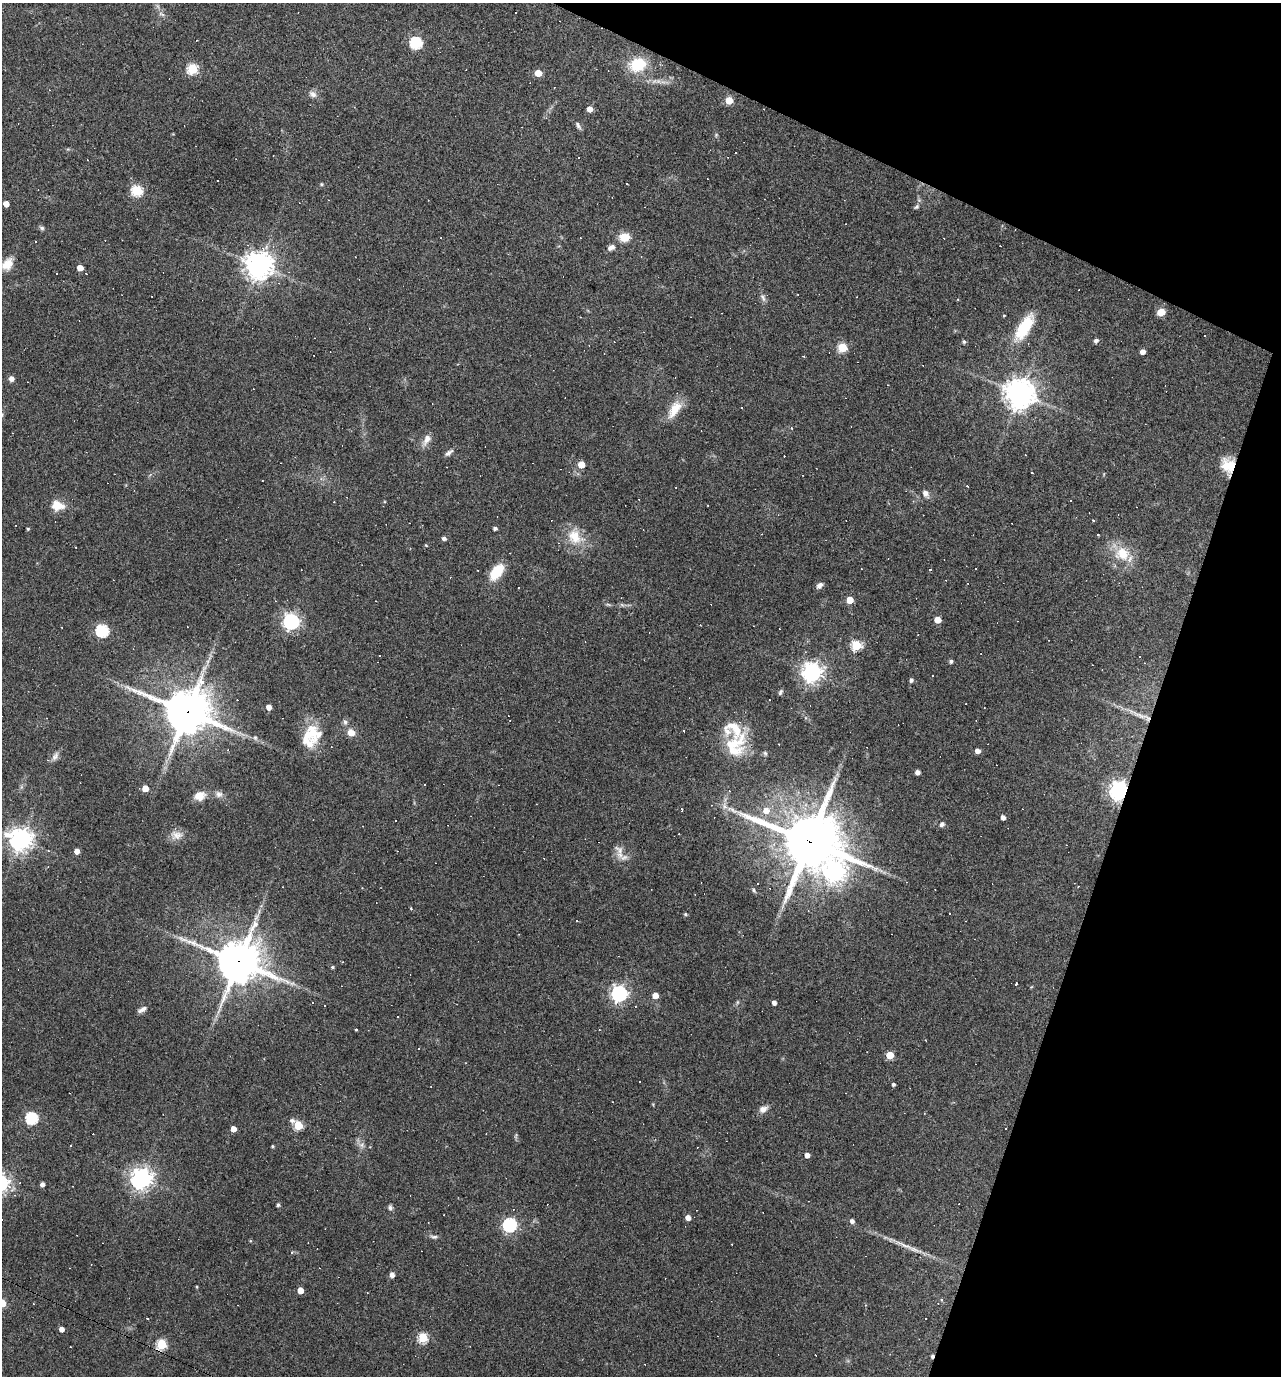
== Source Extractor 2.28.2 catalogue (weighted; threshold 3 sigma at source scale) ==
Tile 8 of 4 x 4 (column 4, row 2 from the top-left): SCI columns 3970-5248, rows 2751-4124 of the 5514 x 5499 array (HDU 1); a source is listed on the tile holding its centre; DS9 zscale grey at full resolution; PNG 1283 x 1378 px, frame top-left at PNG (2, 3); no overlay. Shown black and unused: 18% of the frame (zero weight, under 3 of 4 exposures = <1% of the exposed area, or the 3 px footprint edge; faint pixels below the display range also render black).
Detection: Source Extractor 2.28.2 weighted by HDU 2 'WHT'; one run over the whole footprint, this tile lists its part. Background 0.0693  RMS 0.0056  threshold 0.0251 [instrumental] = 3 sigma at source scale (4.5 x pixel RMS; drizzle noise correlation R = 1.50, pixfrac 1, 0.05/0.05 arcsec/px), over >= 5 px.
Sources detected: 249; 1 too faint to see at this stretch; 92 cosmic-ray / hot-pixel residue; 1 long thin detection or spike segment (spike, bleed or trail) — not listed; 7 inside a brighter listed object's ellipse — not listed separately; the other 148 listed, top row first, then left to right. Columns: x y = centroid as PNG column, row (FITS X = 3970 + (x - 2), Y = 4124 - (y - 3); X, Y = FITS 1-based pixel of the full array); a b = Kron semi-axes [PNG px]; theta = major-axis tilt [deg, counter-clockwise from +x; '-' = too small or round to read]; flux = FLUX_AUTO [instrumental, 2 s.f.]
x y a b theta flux
162 14 11 4 -27 1.7
416 42 6 6 - 70
638 65 15 12 17 24
192 69 5 5 - 44
538 73 5 5 - 11
658 81 10 7 -15 2.9
313 94 12 8 -26 2.8
729 100 5 5 - 15
590 109 5 5 - 4.8
578 126 12 4 -57 1.6
716 135 6 5 - 0.85
321 184 5 4 - 0.72
137 190 6 5 - 56
6 204 5 4 - 5.9
916 207 9 5 33 1.2
42 228 7 5 -43 1.3
624 237 11 9 3 8.5
611 247 9 7 29 2.7
641 256 4 4 - 0.46
7 264 17 11 52 7.3
259 265 9 9 - 730
80 268 5 4 - 6.2
86 274 3 3 - 0.49
763 297 12 7 -71 2.2
1161 312 5 5 - 18
1004 315 3 3 - 0.54
1024 327 37 14 58 22
1096 340 5 5 - 1.8
964 342 5 4 - 1.1
842 347 5 5 - 28
1143 352 4 4 - 3.6
803 356 4 2 - 0.38
11 379 7 6 - 2.2
1020 393 9 9 - 930
674 409 25 12 57 11
791 428 4 3 - 0.62
427 439 15 8 64 4.4
449 453 11 5 36 2.1
581 465 5 5 - 12
1228 465 18 14 -80 13
1032 473 3 3 - 1.5
925 493 11 8 -56 2.8
1070 501 3 3 - 1.2
708 505 3 2 - 0.61
58 506 15 12 -13 8.6
1093 520 3 2 - 0.79
495 528 4 3 - 1.5
28 529 3 3 - 0.79
1098 535 3 3 - 0.77
575 537 25 20 -52 15
444 538 5 4 - 1.8
426 545 4 4 - 0.55
1122 554 23 20 -20 16
976 568 3 3 - 1.2
861 569 2 2 - 0.38
930 570 3 3 - 4.3
496 572 17 10 54 17
820 585 8 5 38 2.2
850 600 5 5 - 12
608 605 8 4 -9 0.95
937 620 5 5 - 9.2
291 621 6 6 - 190
102 631 6 6 - 83
856 645 6 5 - 38
1140 656 3 2 - 0.65
951 661 4 4 - 1.4
812 672 7 7 - 350
933 675 3 2 - 0.79
911 680 4 4 - 1.6
780 692 7 4 63 1.1
269 707 4 4 - 4.3
187 712 17 14 -17 2000
1140 715 43 6 -23 8.6
345 722 8 6 -50 1.6
313 732 28 16 -83 16
351 733 9 8 - 4.8
255 737 8 6 -74 1.4
734 744 36 25 5 22
978 751 4 4 - 4.2
55 756 14 7 59 2.7
918 772 4 4 - 3
145 788 5 4 - 8.3
1119 790 7 6 - 320
729 791 3 3 - 0.36
219 794 11 9 -23 2.9
200 796 15 11 18 6.3
725 806 11 7 -80 3
682 809 3 3 - 2.8
766 811 8 7 - 5.4
1003 817 4 4 - 2.6
942 824 6 6 - 1.7
176 835 18 13 -2 5.5
20 839 8 7 - 480
809 841 22 19 -19 3300
1066 845 2 2 - 0.4
77 851 4 4 - 4.1
619 852 25 11 -71 6.1
48 866 4 3 - 0.39
834 872 8 8 - 330
758 883 3 3 - 1.3
754 890 8 5 -47 1.1
411 908 3 3 - 0.99
686 914 5 4 - 0.7
238 962 16 15 - 1700
332 967 4 4 - 0.79
1016 984 3 3 - 5
619 993 6 6 - 200
655 996 5 4 - 7
737 1002 6 4 89 0.8
774 1003 4 4 - 2.5
142 1009 12 5 27 2.3
397 1017 3 3 - 0.69
356 1030 3 2 - 0.55
890 1055 5 5 - 16
640 1082 2 2 - 0.4
893 1084 4 3 - 1.2
653 1104 4 4 - 0.5
763 1109 11 8 26 3.4
32 1118 6 6 - 70
298 1125 7 5 -40 30
233 1129 4 4 - 4.7
516 1136 8 4 81 0.87
362 1145 9 8 - 2.7
70 1146 3 3 - 0.67
272 1146 4 3 - 0.67
807 1155 4 4 - 3.5
141 1178 7 7 - 420
42 1184 4 4 - 2.5
278 1205 4 4 - 1.2
390 1208 7 6 - 1.5
688 1218 5 4 - 4
852 1221 4 4 - 2.3
510 1225 6 6 - 110
433 1237 12 5 -9 1.6
250 1241 5 3 - 0.5
291 1252 5 4 - 0.73
392 1275 5 4 - 3.3
197 1287 4 3 - 0.54
300 1290 5 4 - 8.4
942 1300 5 3 - 0.6
2 1303 5 5 - 20
866 1305 4 4 - 0.58
147 1318 3 3 - 0.93
61 1329 4 4 - 3.3
423 1337 5 5 - 39
162 1344 5 5 - 42
70 1347 2 2 - 0.33
932 1356 4 3 - 1.5
Overlapping masked pixels (flux is a lower limit): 6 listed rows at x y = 1228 465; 187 712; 1119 790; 809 841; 238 962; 932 1356
Isophote crosses this tile's border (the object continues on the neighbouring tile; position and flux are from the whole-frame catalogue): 1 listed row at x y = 2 1303